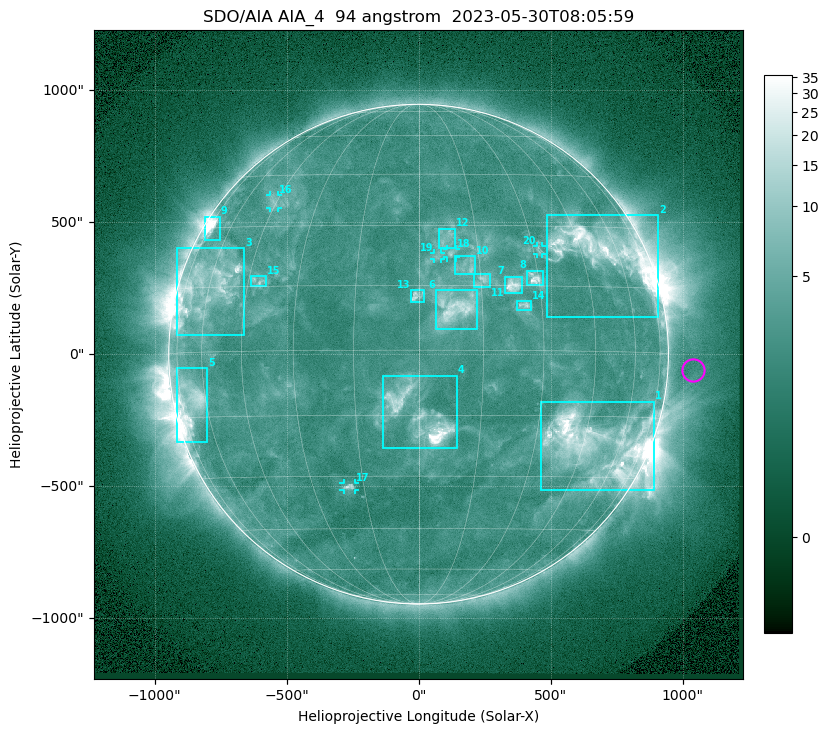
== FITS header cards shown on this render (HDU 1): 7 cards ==
TELESCOP= 'SDO/AIA '           / For AIA: SDO/AIA
INSTRUME= 'AIA_4   '           / For AIA: AIA_ATA1, AIA_ATA2, AIA_ATA3 or AIA_AT
WAVELNTH=                   94 / [angstrom] Wavelength
WAVEUNIT= 'angstrom'           / Wavelength unit: angstrom
DATE-OBS= '2023-05-30T08:05:59.122' / [ISO] Date when observation started; ISO 8
CTYPE1  = 'HPLN-TAN'           / CTYPE1: HPLN
CTYPE2  = 'HPLT-TAN'           / CTYPE2: HPLT

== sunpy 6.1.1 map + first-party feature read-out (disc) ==
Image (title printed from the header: SDO/AIA AIA_4  94 angstrom  2023-05-30T08:05:59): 1024 x 1024 px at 2.4 arcsec/px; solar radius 947 arcsec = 394 px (full disc in frame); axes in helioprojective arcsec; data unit not stated in the header (colour bar unlabelled)
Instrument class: DISC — disc imager (sunpy class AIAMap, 94 A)
Bright regions (active regions / flare kernels): reference = the median radial profile (limb darkening/brightening removed); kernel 9 px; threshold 5 sigma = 3.88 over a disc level ~2.52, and >= 1.15x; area >= 12 px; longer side >= 9 px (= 22 arcsec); searched inside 0.97 R_sun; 20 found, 20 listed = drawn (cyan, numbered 1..; 5 of them under ~33 arcsec drawn as corner ticks so the feature stays visible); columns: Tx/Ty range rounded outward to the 5 arcsec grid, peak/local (2 s.f.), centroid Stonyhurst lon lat
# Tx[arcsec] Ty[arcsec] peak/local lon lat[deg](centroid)
1 460..895 -515..-180 16 +49 -22
2 485..910 140..525 13 +52 +24
3 -915..-660 70..400 6.4 -60 +15
4 -135..145 -355..-80 18 +0 -15
5 -920..-800 -330..-50 7.3 -68 -11
6 65..225 90..245 7.1 +8 +10
7 325..395 230..295 8.2 +23 +15
8 410..475 260..320 8.1 +29 +17
9 -810..-750 435..520 11 -71 +30
10 140..215 300..375 4.1 +12 +20
11 210..270 255..305 4.7 +15 +16
12 75..140 400..475 3.4 +7 +26
13 -30..25 200..245 4.6 +0 +13
14 375..425 165..205 4.4 +25 +10
15 -635..-575 255..295 3.8 -42 +16
16 -565..-530 555..605 3.2 -46 +37
17 -285..-240 -515..-490 4.5 -19 -33
18 105..145 365..400 4.2 +8 +23
19 60..85 360..385 3 +5 +22
20 445..470 380..410 2.9 +32 +24
Off-limb structures (1.02-1.3 R_sun): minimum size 162 px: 2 found; the strongest spans PA ~225..310 deg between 1.02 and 1.3 R_sun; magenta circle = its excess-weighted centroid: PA ~265 deg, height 1.1 R_sun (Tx ~1040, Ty ~-60 arcsec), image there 1.5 x the reference